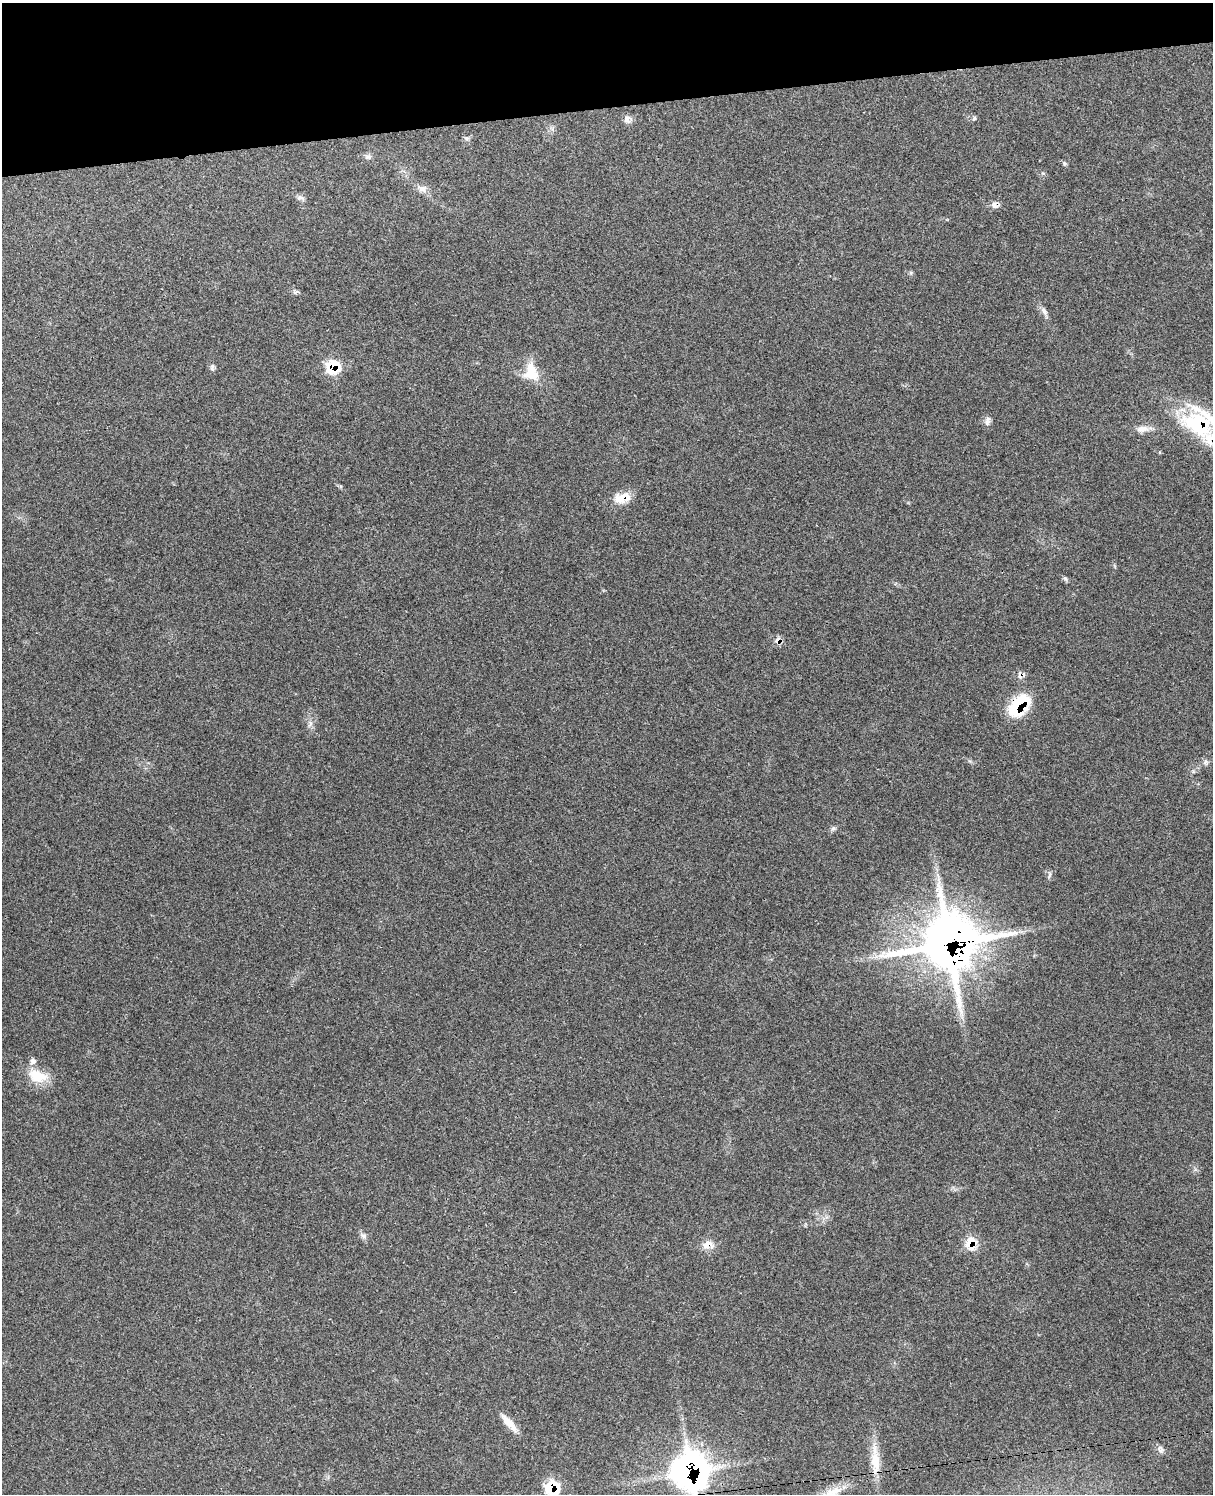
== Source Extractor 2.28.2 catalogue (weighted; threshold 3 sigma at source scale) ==
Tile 3 of 4 x 3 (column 3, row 1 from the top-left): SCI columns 2542-3752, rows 3160-4651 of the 5080 x 4929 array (HDU 1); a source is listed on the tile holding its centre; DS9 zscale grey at full resolution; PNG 1215 x 1496 px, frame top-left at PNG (2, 3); no overlay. Shown black and unused: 7% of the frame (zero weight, under 3 of 4 exposures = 6% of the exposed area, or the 3 px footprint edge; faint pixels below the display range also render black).
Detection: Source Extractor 2.28.2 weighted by HDU 2 'WHT'; one run over the whole footprint, this tile lists its part. Background 0.202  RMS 0.008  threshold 0.0358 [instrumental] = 3 sigma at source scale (4.5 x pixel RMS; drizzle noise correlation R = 1.50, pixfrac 1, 0.05/0.05 arcsec/px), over >= 5 px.
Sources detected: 40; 4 inside a brighter listed object's ellipse — not listed separately; the other 36 listed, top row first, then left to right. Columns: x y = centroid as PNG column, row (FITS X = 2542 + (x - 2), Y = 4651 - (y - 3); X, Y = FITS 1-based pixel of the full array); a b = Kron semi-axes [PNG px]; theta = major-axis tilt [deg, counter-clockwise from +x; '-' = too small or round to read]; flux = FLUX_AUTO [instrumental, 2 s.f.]
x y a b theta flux
974 118 6 4 60 1.1
628 119 12 9 63 4.1
466 138 6 4 -42 1.6
368 157 10 7 16 2.6
1064 163 6 4 -72 1.2
422 189 15 9 -19 5.6
300 198 12 6 -21 2.7
995 204 11 9 -2 3.7
294 292 9 3 -76 1.3
1044 311 13 6 -57 3.5
212 367 11 5 88 2.1
333 367 12 11 - 29
531 375 23 16 -7 15
987 421 14 7 77 3.2
1198 424 45 31 -46 75
1142 429 20 9 4 6.6
623 498 21 12 13 13
1065 579 8 5 -49 1.6
778 640 10 8 -82 4.4
1020 676 11 7 90 3.8
1019 705 25 15 48 49
310 724 11 5 68 2.7
1205 762 8 4 89 1.6
833 828 8 6 48 1.9
1049 874 12 4 86 1.7
948 943 29 28 - 1600
37 1076 28 16 -18 19
364 1236 10 7 -43 2.8
971 1243 14 11 86 16
708 1245 17 11 5 7.8
509 1423 28 8 -47 10
1160 1450 13 7 -56 3.3
875 1462 36 12 -86 18
690 1471 20 19 - 430
552 1487 14 14 - 30
832 1492 33 13 28 19
Overlapping masked pixels (flux is a lower limit): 13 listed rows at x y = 995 204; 333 367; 1198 424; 623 498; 778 640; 1020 676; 1019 705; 948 943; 971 1243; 708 1245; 875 1462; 690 1471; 552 1487
Isophote crosses this tile's border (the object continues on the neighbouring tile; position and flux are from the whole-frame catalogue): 4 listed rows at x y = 1198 424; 690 1471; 552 1487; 832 1492